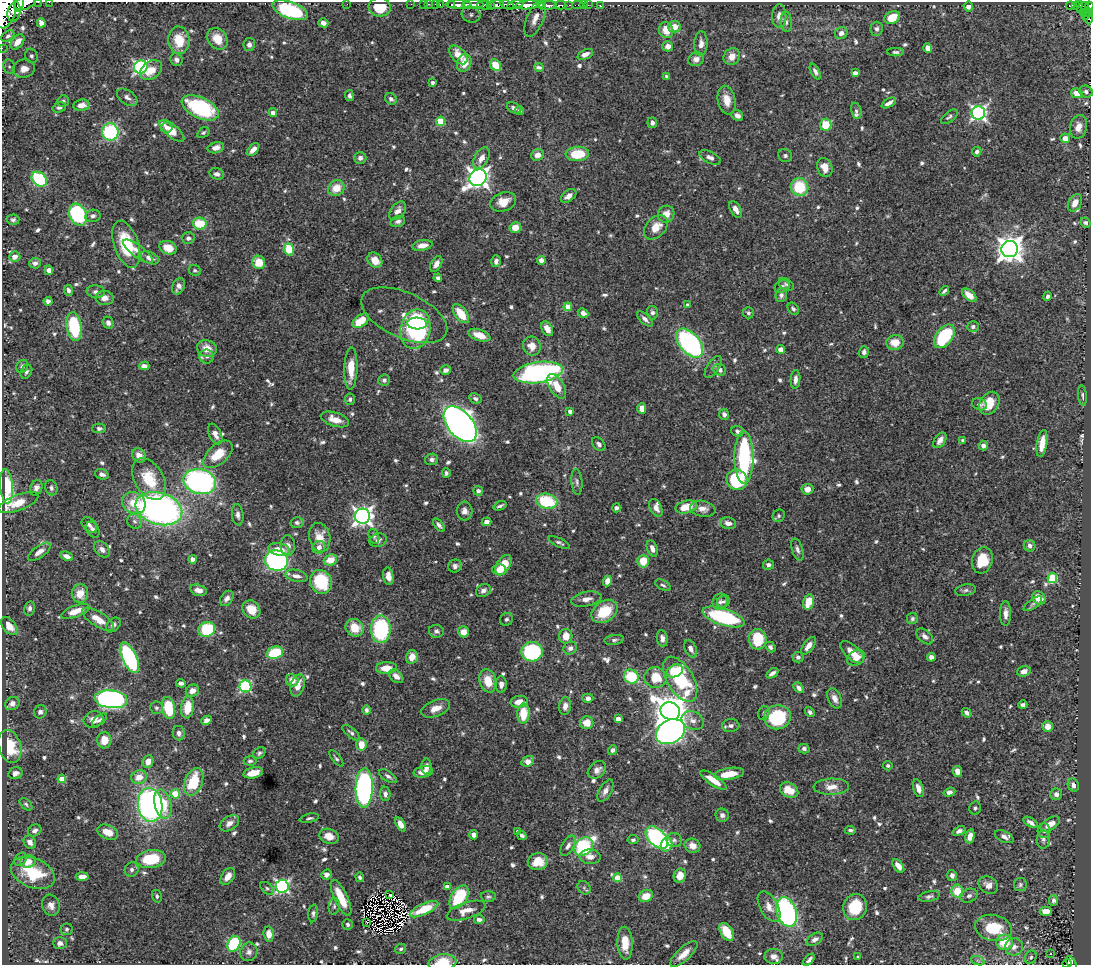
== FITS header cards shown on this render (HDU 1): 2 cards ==
NAXIS1  =                 1089
NAXIS2  =                  963

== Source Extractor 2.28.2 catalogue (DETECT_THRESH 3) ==
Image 1089 x 963 px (HDU 1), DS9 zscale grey, 1 PNG px = 1 image px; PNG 1093 x 967 px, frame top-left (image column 1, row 963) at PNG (2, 2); each listed source drawn as its Kron ellipse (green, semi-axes under 4 px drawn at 4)
Background 0.91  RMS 0.017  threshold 0.0504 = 3 sigma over >= 5 px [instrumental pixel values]
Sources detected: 747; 3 with non-positive FLUX_AUTO (blend fragments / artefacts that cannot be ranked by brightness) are neither listed nor drawn; of the other 744, the 500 brightest by FLUX_AUTO listed and drawn (244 fainter detections omitted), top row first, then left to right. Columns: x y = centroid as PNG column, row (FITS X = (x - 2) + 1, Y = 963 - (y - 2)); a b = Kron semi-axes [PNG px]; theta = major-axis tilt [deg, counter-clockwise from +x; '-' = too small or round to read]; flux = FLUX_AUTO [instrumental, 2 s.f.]
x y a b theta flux
38 2 2 2 - 32
49 2 2 2 - 7
19 3 8 4 84 890
24 3 11 6 18 1400
347 4 2 2 - 20
411 4 2 2 - 10
423 4 2 2 - 12
429 4 3 2 - 15
436 4 3 3 - 37
451 4 4 3 - 56
440 5 3 2 - 24
459 5 13 4 -1 1100
473 5 10 3 1 1400
484 5 7 4 -1 190
496 5 8 4 5 830
507 5 7 4 -27 340
515 5 8 4 13 440
528 5 12 4 5 2700
540 5 4 3 - 400
560 5 6 3 -3 150
569 5 4 2 - 110
578 5 5 2 - 39
583 5 2 2 - 7.2
588 5 2 2 - 10
600 5 3 2 - 9.6
1075 5 4 3 - 94
1080 5 4 2 - 57
467 6 4 3 - 580
491 6 4 3 - 240
548 6 9 3 6 990
968 6 5 5 - 5.2
1070 6 5 3 - 78
1089 6 4 3 - 220
380 7 11 9 -7 26
1083 7 6 3 41 78
5 10 19 11 80 4400
290 10 18 8 -20 120
14 12 10 6 75 740
1088 12 5 3 - 49
1083 13 3 3 - 32
471 14 9 8 - 5.8
1085 15 3 3 - 32
779 16 12 7 -90 7.5
535 18 20 8 68 15
892 18 8 6 25 19
1088 18 6 3 -89 110
786 22 10 5 -85 3.5
41 23 4 4 - 4.3
323 23 5 4 - 5.6
674 27 6 6 - 12
877 29 7 6 - 3.3
666 30 8 7 - 16
841 33 6 5 - 5.3
8 36 7 4 37 2.7
217 39 12 9 -50 19
179 40 14 10 -86 30
17 42 8 5 50 14
701 43 12 6 88 6.1
249 45 6 6 - 4.6
668 46 5 5 - 6.8
2 48 2 2 - 7.6
928 48 5 4 - 9.8
896 52 8 4 -1 2.5
585 54 8 4 24 5.6
458 55 11 6 -47 12
31 56 7 6 - 3.2
732 57 9 7 51 10
696 59 8 6 22 6
176 60 6 6 - 4.1
464 63 9 7 70 11
495 65 6 5 - 16
9 67 7 5 -69 3.3
141 67 7 6 - 210
539 67 4 3 - 2.5
24 69 11 9 9 13
151 70 12 8 38 16
815 72 8 4 -62 3.6
855 73 4 4 - 7.2
667 77 4 3 - 4.7
432 82 3 3 - 3
1086 92 7 5 -25 3.7
1077 93 6 5 - 13
349 95 5 4 - 3.3
127 97 11 7 -35 4.9
391 99 6 5 - 4.4
727 100 14 8 -78 13
63 101 6 5 - 2.3
889 103 8 4 29 5.8
82 105 8 5 7 9.1
59 107 7 5 18 3.6
200 108 20 10 -25 110
514 108 7 5 -27 4.2
520 111 4 4 - 3.7
856 111 8 5 -77 2.8
273 113 4 4 - 6
978 113 7 6 - 320
737 115 6 5 - 3.8
949 117 10 5 38 2.8
441 121 5 4 - 38
652 123 5 5 - 4.1
826 125 6 5 - 28
167 127 6 5 - 3.8
1079 127 12 8 76 11
172 131 15 6 -40 22
110 132 9 8 - 110
203 133 6 4 32 2.4
1065 138 5 5 - 8.4
216 148 8 5 13 7.2
253 150 8 4 45 7.6
977 152 5 4 - 3.3
577 154 12 7 4 37
538 155 6 5 - 7.4
785 156 7 6 - 2.9
360 158 6 5 - 4.5
481 158 12 6 61 9.6
710 158 11 6 -24 6
825 168 10 7 -66 13
217 174 7 5 -15 4.7
478 178 9 7 36 750
39 179 8 6 -43 92
799 187 9 8 - 51
336 188 8 7 - 19
569 196 9 5 38 7.5
503 202 13 9 20 16
1075 203 9 6 61 11
736 209 9 5 -59 8.1
398 211 10 6 51 7.9
666 214 8 8 - 11
78 215 11 8 -67 110
93 216 7 6 - 3.8
13 220 6 5 - 2.6
398 221 8 5 15 3.7
200 223 7 6 - 35
1085 223 5 4 - 2.4
515 227 6 5 - 15
656 227 14 9 46 17
188 238 6 6 - 3.1
126 244 24 12 -72 54
422 245 10 5 10 8.9
168 248 9 6 -20 16
289 249 6 5 - 35
1010 249 8 8 - 1300
138 252 18 6 -37 7.6
15 257 6 5 - 6.9
150 258 10 5 -22 7.1
375 260 8 6 -46 15
541 260 4 4 - 6
496 261 6 4 73 3.9
259 262 6 6 - 21
35 263 6 5 - 4.3
436 264 8 5 59 6.5
49 270 4 4 - 5.1
195 270 6 5 - 2.8
438 278 4 4 - 3.4
786 284 8 5 -29 2.5
178 286 8 6 67 5.6
782 286 8 6 31 3
69 290 6 4 -67 3.2
944 291 5 3 - 2.6
96 292 9 6 -6 4
781 295 7 5 84 4.3
969 295 9 5 -42 12
1047 296 5 4 - 3.6
104 298 9 7 -2 7.8
48 301 4 4 - 5.3
687 305 4 3 - 3.6
568 307 4 4 - 17
793 309 7 5 -55 3.1
583 313 5 4 - 5.8
652 313 7 5 -78 3.3
748 313 5 5 - 2.4
461 314 11 6 -53 25
404 315 46 22 -24 35
645 319 10 4 -43 5
361 321 9 5 36 30
108 323 6 5 - 4.2
417 324 10 6 -2 49
74 327 14 7 -80 77
973 327 6 5 - 3
415 329 20 15 77 140
547 329 8 5 -61 10
479 335 11 5 -19 16
944 336 13 8 53 88
690 343 17 10 -49 240
895 343 9 7 6 17
532 346 9 8 - 12
207 348 10 8 -13 13
781 349 4 4 - 15
864 352 6 5 - 4.2
207 357 7 7 - 3.5
22 366 7 5 60 3.8
144 366 5 4 - 5.7
713 367 12 6 56 3.7
351 369 21 6 88 21
446 370 5 5 - 4.4
720 370 6 5 - 4.5
26 372 7 5 62 3
538 373 25 10 8 330
795 379 9 5 85 5.4
384 380 6 5 - 2.9
557 386 14 7 -59 18
1082 395 10 4 -85 2.5
350 399 6 5 - 3
475 399 7 5 -30 2.9
989 403 12 9 55 25
979 404 7 5 -20 2.8
642 408 5 4 - 9.5
570 411 4 4 - 4.7
724 414 6 5 - 4
335 419 15 7 -17 13
460 424 21 12 -50 840
99 428 7 5 2 3
737 431 6 5 - 3
215 434 11 6 -64 7.3
940 440 9 5 56 6.1
963 440 4 3 - 2.5
1042 443 14 5 81 14
599 444 8 5 -48 3.4
983 445 5 5 - 4.9
218 454 17 9 41 26
139 455 8 6 -45 9.3
744 457 26 9 -90 170
432 459 6 5 - 3.5
446 473 5 4 - 3
102 474 7 5 -17 4.6
149 479 23 14 -60 35
737 480 11 10 - 74
200 482 16 12 -13 310
577 482 13 5 -86 3.7
6 486 17 6 -85 92
36 488 8 6 66 4.9
51 488 8 6 -69 3.7
807 489 6 5 - 8.5
478 491 5 4 - 3.5
547 501 11 7 -11 68
18 503 21 7 21 24
134 503 12 10 -31 22
500 506 7 3 21 2.5
686 507 11 6 14 27
616 508 4 4 - 2.7
656 508 9 5 -63 6.2
159 509 24 16 -17 470
703 509 13 8 -11 8.3
465 511 9 8 - 6.1
238 515 11 5 -83 4.4
362 516 8 7 - 540
779 516 6 6 - 2.4
134 521 8 7 - 4.1
487 522 5 4 - 5.3
297 523 6 5 - 2.5
728 523 8 6 -12 7.5
89 525 9 6 -46 4.2
439 525 8 4 -49 3.9
93 530 8 6 -60 3.9
374 536 8 5 -71 2.6
320 537 14 10 -77 17
378 540 9 6 18 4.4
559 543 12 4 -25 2.9
288 545 10 7 90 7
1030 546 6 5 - 5
319 547 7 6 - 5.8
102 549 9 6 -46 5.8
279 549 11 6 -10 14
652 549 8 5 -69 6.6
797 549 11 5 -73 4.1
39 552 13 6 36 9.1
67 556 6 4 -24 7.8
193 559 4 4 - 9.7
330 560 7 5 21 17
982 560 13 10 72 30
276 561 11 10 - 240
643 561 6 6 - 23
503 565 11 6 58 22
768 565 5 5 - 4.4
455 566 7 6 - 4.1
499 570 7 5 0 9.8
296 576 11 6 -13 7.7
388 576 9 5 -81 8.2
1052 578 5 5 - 67
607 581 5 4 - 7.9
321 582 12 10 -65 58
663 585 8 4 -28 2.6
198 590 8 5 -15 7.3
483 590 8 6 30 3.9
966 590 10 5 10 3.5
80 593 9 8 - 16
227 598 8 5 55 5.5
1039 598 7 6 - 15
586 599 15 7 12 9.2
723 601 7 6 - 2.5
720 602 8 7 - 4.1
809 602 8 5 75 24
1033 604 11 4 35 3.1
29 608 7 5 77 3.7
251 609 10 8 -47 16
75 611 15 6 20 16
605 611 14 10 34 40
1006 614 12 5 90 7
724 617 22 8 -18 120
98 619 18 7 -33 15
506 619 7 6 - 2.8
912 619 6 5 - 2.4
113 625 8 6 45 3.6
9 626 10 6 -51 13
355 628 9 8 - 23
207 629 8 7 - 64
381 629 14 10 90 110
436 631 7 6 - 4
463 632 5 5 - 11
566 636 7 6 - 13
925 636 10 6 -43 5.8
662 638 8 5 -83 5.7
758 639 10 9 - 42
614 640 10 5 8 2.9
808 646 10 5 52 7.9
770 647 6 4 -48 2.9
570 648 7 6 - 4.7
691 649 9 5 -65 5.6
532 652 10 10 - 100
852 652 15 7 -42 14
275 653 8 6 16 51
412 657 7 6 - 11
798 657 5 5 - 3.6
931 657 4 4 - 5.8
129 658 17 7 -65 150
856 658 9 7 36 14
386 668 10 6 2 16
675 671 8 6 25 38
1024 671 7 5 20 6.5
772 673 7 3 33 4.6
396 676 8 5 -40 6.7
631 677 7 7 - 52
655 678 11 10 - 27
680 679 25 13 -59 96
292 680 6 6 - 9.4
488 681 12 8 -74 20
181 683 5 4 - 4.8
501 684 8 5 88 5.9
298 685 11 6 75 11
245 686 6 6 - 150
799 688 6 4 -48 4.6
192 691 7 6 - 9
588 698 5 4 - 4.5
834 698 11 6 -65 6.8
111 699 16 9 -6 370
519 702 8 6 9 11
12 703 7 6 - 5.9
1023 705 4 4 - 4.1
565 706 9 6 82 6.4
187 707 11 6 83 27
156 708 6 6 - 2.9
168 708 11 6 -81 51
436 708 15 8 22 11
366 710 5 4 - 3
670 711 10 8 -28 2300
40 712 7 6 - 4.2
810 712 5 4 - 3.1
523 713 10 6 88 30
764 713 7 5 67 2.4
967 713 5 4 - 3.9
777 717 13 12 - 87
618 719 4 4 - 11
93 720 10 8 17 9.2
100 720 9 4 37 3.2
207 720 5 4 - 6.1
693 721 11 9 -28 7.8
587 723 6 6 - 16
731 726 8 6 4 4.1
1048 726 5 5 - 9.4
671 732 15 11 27 650
179 733 7 6 - 5.2
351 733 11 4 -40 3.6
104 740 8 7 - 17
361 744 6 5 - 15
10 746 17 11 -73 41
804 749 5 4 - 3
612 750 5 4 - 3
259 753 7 5 39 2.4
336 758 10 4 -51 2.4
148 761 6 5 - 11
250 761 6 4 -4 2.4
528 761 6 5 - 9.6
888 766 5 5 - 2.5
427 767 8 5 89 5
597 770 10 7 40 6.6
957 771 5 4 - 9.4
423 772 10 5 11 11
15 773 7 6 - 5.5
253 773 10 5 12 15
729 774 15 6 9 22
388 776 10 5 -33 3.4
139 777 8 6 21 15
62 779 4 4 - 14
713 780 15 5 -34 17
194 782 14 8 68 46
1073 785 7 5 -64 5.6
831 787 18 8 3 12
364 788 20 8 88 310
918 788 9 5 -72 7.7
789 790 10 7 -29 18
605 791 12 6 61 5.9
949 792 6 4 18 5.3
175 794 5 4 - 38
385 794 7 5 -85 3.9
1056 794 6 6 - 6.6
26 804 7 4 -43 2.3
163 804 15 8 -75 36
150 805 17 12 -81 330
975 808 6 5 - 2.7
722 815 7 6 - 4.1
309 818 10 4 12 2.5
1030 822 8 4 -32 3.9
229 823 10 7 33 7.5
401 824 7 4 -60 11
1050 824 11 6 31 12
35 830 7 5 31 4.2
850 830 5 4 - 2.5
959 831 7 4 25 4.7
1044 831 7 6 - 3.5
108 832 11 7 -24 16
518 832 4 4 - 2.8
474 835 4 4 - 5.4
522 835 5 3 - 3.7
329 836 10 7 -18 12
970 836 7 4 76 8.6
1004 837 10 5 -25 5.4
657 838 13 8 -44 180
633 840 5 4 - 2.4
674 840 7 7 - 3.4
1043 840 9 6 88 3.6
30 842 7 6 - 6.7
667 845 7 5 69 21
568 846 11 6 59 5.2
692 846 8 7 - 10
583 847 10 8 45 140
590 857 10 7 -5 7.7
21 859 7 5 57 2.6
151 859 15 9 9 47
28 861 7 6 - 11
538 862 10 8 8 22
898 866 7 4 -54 8.5
132 869 7 6 - 3.4
33 873 23 14 -21 56
327 874 5 5 - 3.8
952 875 5 5 - 4.8
228 876 9 6 56 11
680 876 7 6 - 14
82 877 6 4 2 7
360 877 5 3 - 2.7
618 878 4 4 - 29
988 885 10 8 -34 7.9
1020 885 6 6 - 2.6
282 886 6 6 - 230
447 887 4 4 - 7.3
267 888 8 5 -42 2.5
584 888 7 6 - 2.8
957 891 6 6 - 24
390 895 3 3 - 2.4
157 896 6 4 -75 2.5
646 896 7 5 22 18
929 896 11 5 11 3.4
969 896 9 6 23 3.9
459 897 13 8 56 60
488 897 7 5 -3 2.4
341 898 19 6 -65 28
1054 900 5 4 - 3.9
51 905 11 8 -72 7.4
334 906 8 5 82 2.8
769 907 16 9 -60 11
855 907 13 11 68 41
424 909 15 5 25 21
466 911 20 8 18 13
1046 911 6 4 -1 12
787 912 15 9 -71 220
313 913 9 5 82 3.1
479 919 5 4 - 4
367 922 2 2 - 2.7
348 924 5 5 - 2.7
993 928 18 13 -12 46
67 929 6 6 - 2.6
727 932 10 6 -58 32
269 934 7 5 -83 10
815 939 9 5 31 4.8
1004 942 8 7 - 33
60 943 7 6 - 5.8
625 943 16 7 -87 23
234 944 8 6 61 78
1014 947 9 8 - 7.3
401 949 6 5 - 2.5
249 952 9 8 - 5.4
684 954 17 6 43 14
1051 954 3 3 - 4
774 956 9 7 -1 5.8
858 957 3 3 - 2.8
1031 957 7 5 62 2.4
809 960 7 3 47 3.6
978 961 7 4 -19 2.4
442 962 14 8 7 25
1067 963 4 3 - 16
1071 963 7 4 -56 46
At the frame edge (FLAGS 8, measured only in part): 11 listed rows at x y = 38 2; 49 2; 19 3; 24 3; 1089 6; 5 10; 1088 18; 2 48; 442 962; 1067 963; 1071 963
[244 fainter detections neither listed nor drawn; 3 non-positive-flux detections neither listed nor drawn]